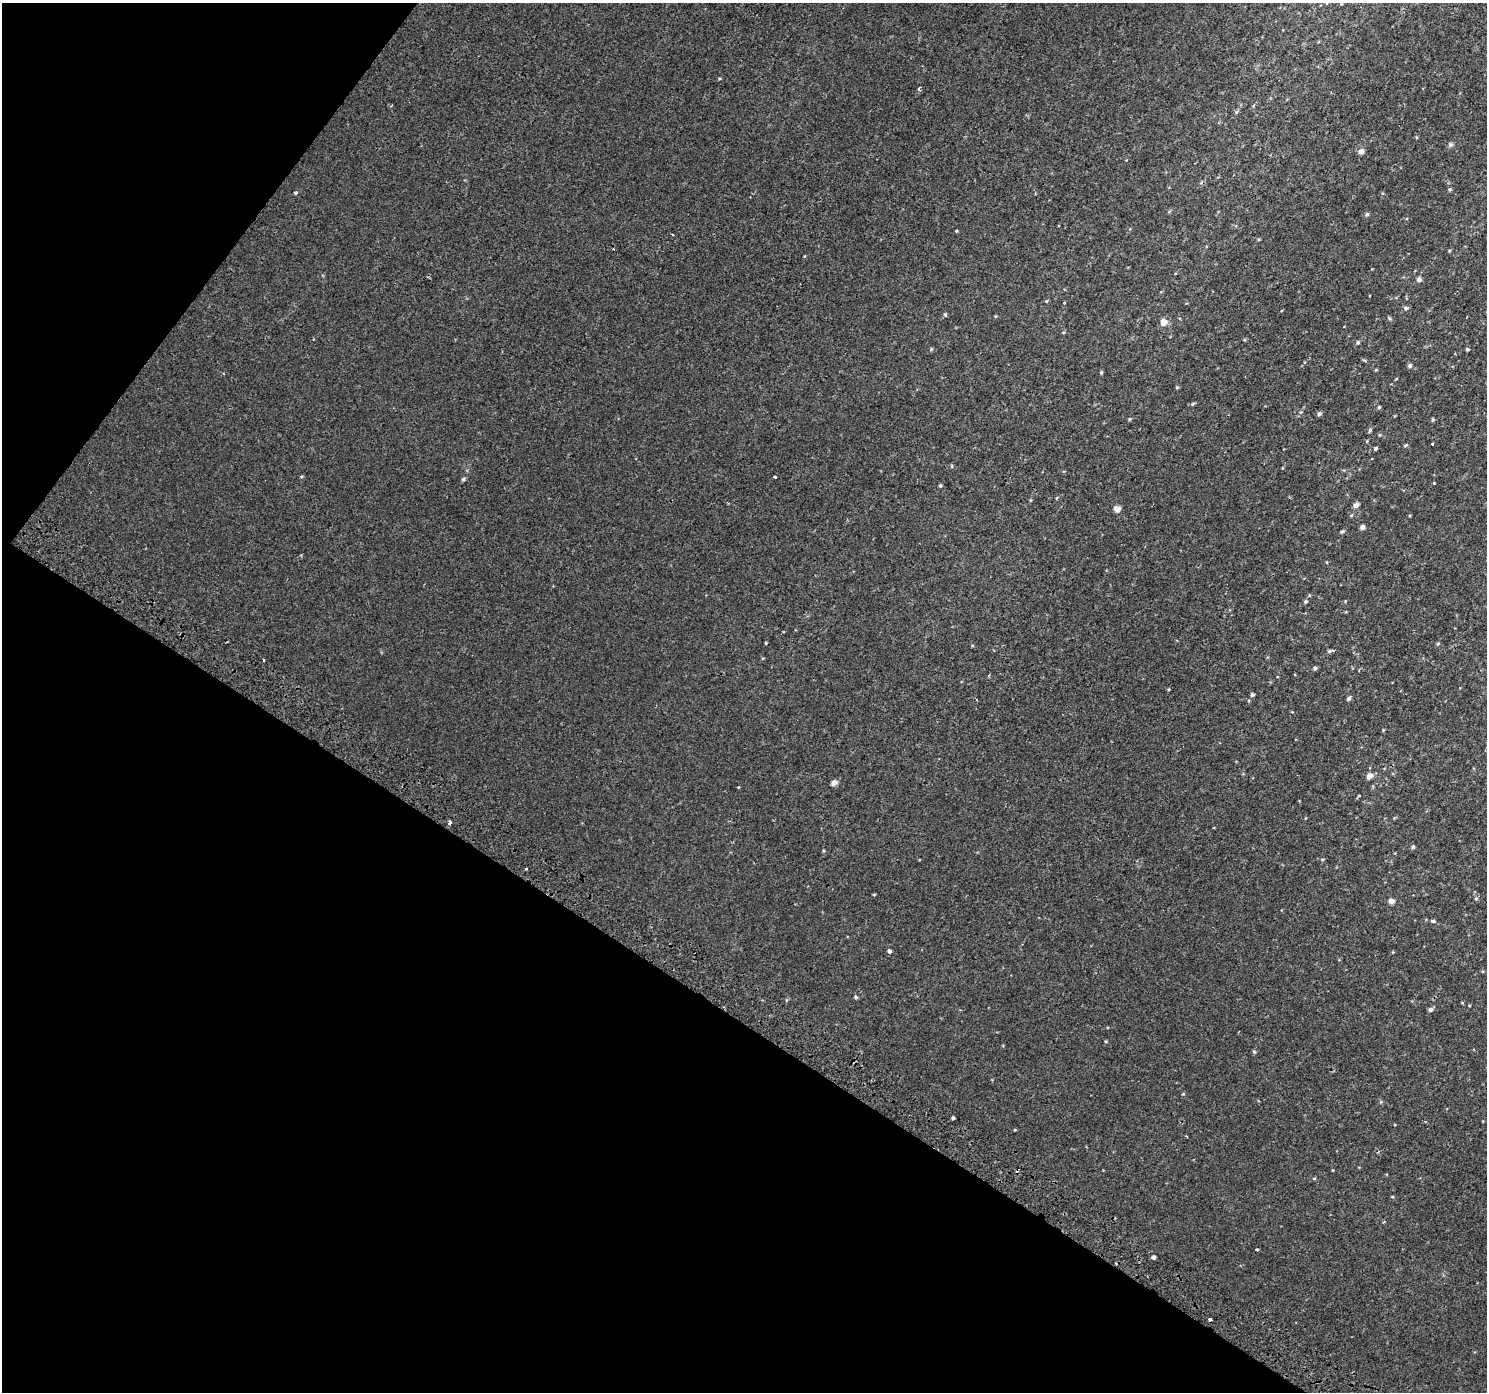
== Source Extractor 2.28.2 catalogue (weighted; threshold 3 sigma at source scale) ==
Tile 9 of 4 x 4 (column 1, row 3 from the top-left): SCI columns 33-1517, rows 1675-3064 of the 5998 x 6065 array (HDU 1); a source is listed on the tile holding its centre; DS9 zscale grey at full resolution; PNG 1489 x 1394 px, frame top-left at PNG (2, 3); no overlay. Shown black and unused: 33% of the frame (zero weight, under 2 of 3 exposures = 2% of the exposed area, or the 3 px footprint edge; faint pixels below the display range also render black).
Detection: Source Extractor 2.28.2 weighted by HDU 2 'WHT'; one run over the whole footprint, this tile lists its part. Background 0.00154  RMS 0.0029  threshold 0.0128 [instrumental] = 3 sigma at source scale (4.5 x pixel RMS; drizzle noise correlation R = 1.50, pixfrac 1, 0.0396/0.0396 arcsec/px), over >= 5 px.
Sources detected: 89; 4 cosmic-ray / hot-pixel residue — not listed; the other 85 listed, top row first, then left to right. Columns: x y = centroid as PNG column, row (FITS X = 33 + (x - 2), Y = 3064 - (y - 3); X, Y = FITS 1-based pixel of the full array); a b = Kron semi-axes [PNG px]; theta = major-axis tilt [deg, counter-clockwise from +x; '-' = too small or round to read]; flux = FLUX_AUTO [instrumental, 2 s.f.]
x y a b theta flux
1341 4 5 4 - 0.33
919 89 4 3 - 0.76
391 106 4 4 - 0.27
1450 145 8 6 36 0.61
1361 151 7 7 - 1.1
1450 190 5 4 - 0.39
296 193 4 3 - 0.74
1169 212 6 4 20 0.29
1367 214 6 5 - 0.5
956 231 4 3 - 0.26
673 234 3 2 - 0.34
1449 251 5 3 - 0.27
1419 279 4 4 - 1.4
1046 301 4 4 - 0.3
1064 303 3 2 - 0.19
1406 308 6 5 - 0.73
945 315 4 4 - 0.49
995 316 5 3 - 0.23
1389 318 7 4 -45 0.4
1163 322 5 5 - 3.9
1358 342 5 5 - 0.49
931 349 5 4 - 0.33
1467 349 3 3 - 0.43
1410 366 5 5 - 0.68
1101 372 5 4 - 0.36
1396 379 4 2 - 0.19
1177 387 5 4 - 0.34
1192 404 6 5 - 0.37
1379 407 4 3 - 0.44
1301 412 5 5 - 0.39
1319 414 5 5 - 0.73
1130 419 5 4 - 0.36
1433 420 5 4 - 0.39
1370 430 6 4 73 0.45
1367 441 5 3 - 0.23
1432 444 3 3 - 1.3
1405 445 6 4 38 0.42
1375 448 4 4 - 0.52
952 466 5 3 - 0.27
774 477 3 3 - 0.48
463 479 6 5 - 0.42
1434 483 3 3 - 0.18
940 485 4 4 - 0.37
1057 498 5 3 - 0.27
1030 500 5 3 - 0.27
1356 505 5 4 - 1.6
1117 509 5 4 - 3.2
1362 527 5 4 - 1
1342 531 7 4 31 0.41
1327 562 4 3 - 0.2
1305 602 5 4 - 0.48
766 643 3 3 - 0.24
1438 643 5 4 - 0.46
972 645 5 3 - 0.24
1330 651 8 4 9 0.67
1315 668 4 4 - 0.67
1169 689 4 3 - 0.25
1252 695 4 3 - 0.6
1348 698 6 4 49 0.64
1383 730 4 4 - 0.26
1370 776 8 6 39 1.6
834 783 7 6 - 1.3
1413 847 5 4 - 0.59
823 851 5 4 - 0.32
1322 859 6 3 8 0.3
526 869 3 3 - 0.26
874 895 4 3 - 0.24
1476 898 5 5 - 0.39
1391 901 5 4 - 1.9
1433 921 6 4 -2 0.51
889 951 4 3 - 1.5
1393 952 5 3 - 0.22
856 997 4 4 - 0.52
1462 1003 5 3 - 0.21
1469 1005 4 2 - 0.19
1430 1009 5 4 - 0.91
1106 1041 4 4 - 0.29
1254 1052 5 4 - 0.41
1183 1094 5 3 - 0.22
953 1118 3 3 - 0.75
1314 1178 5 3 - 0.29
1392 1197 4 3 - 0.24
1257 1249 3 3 - 0.79
1154 1257 4 4 - 2.6
1210 1319 4 3 - 1.1